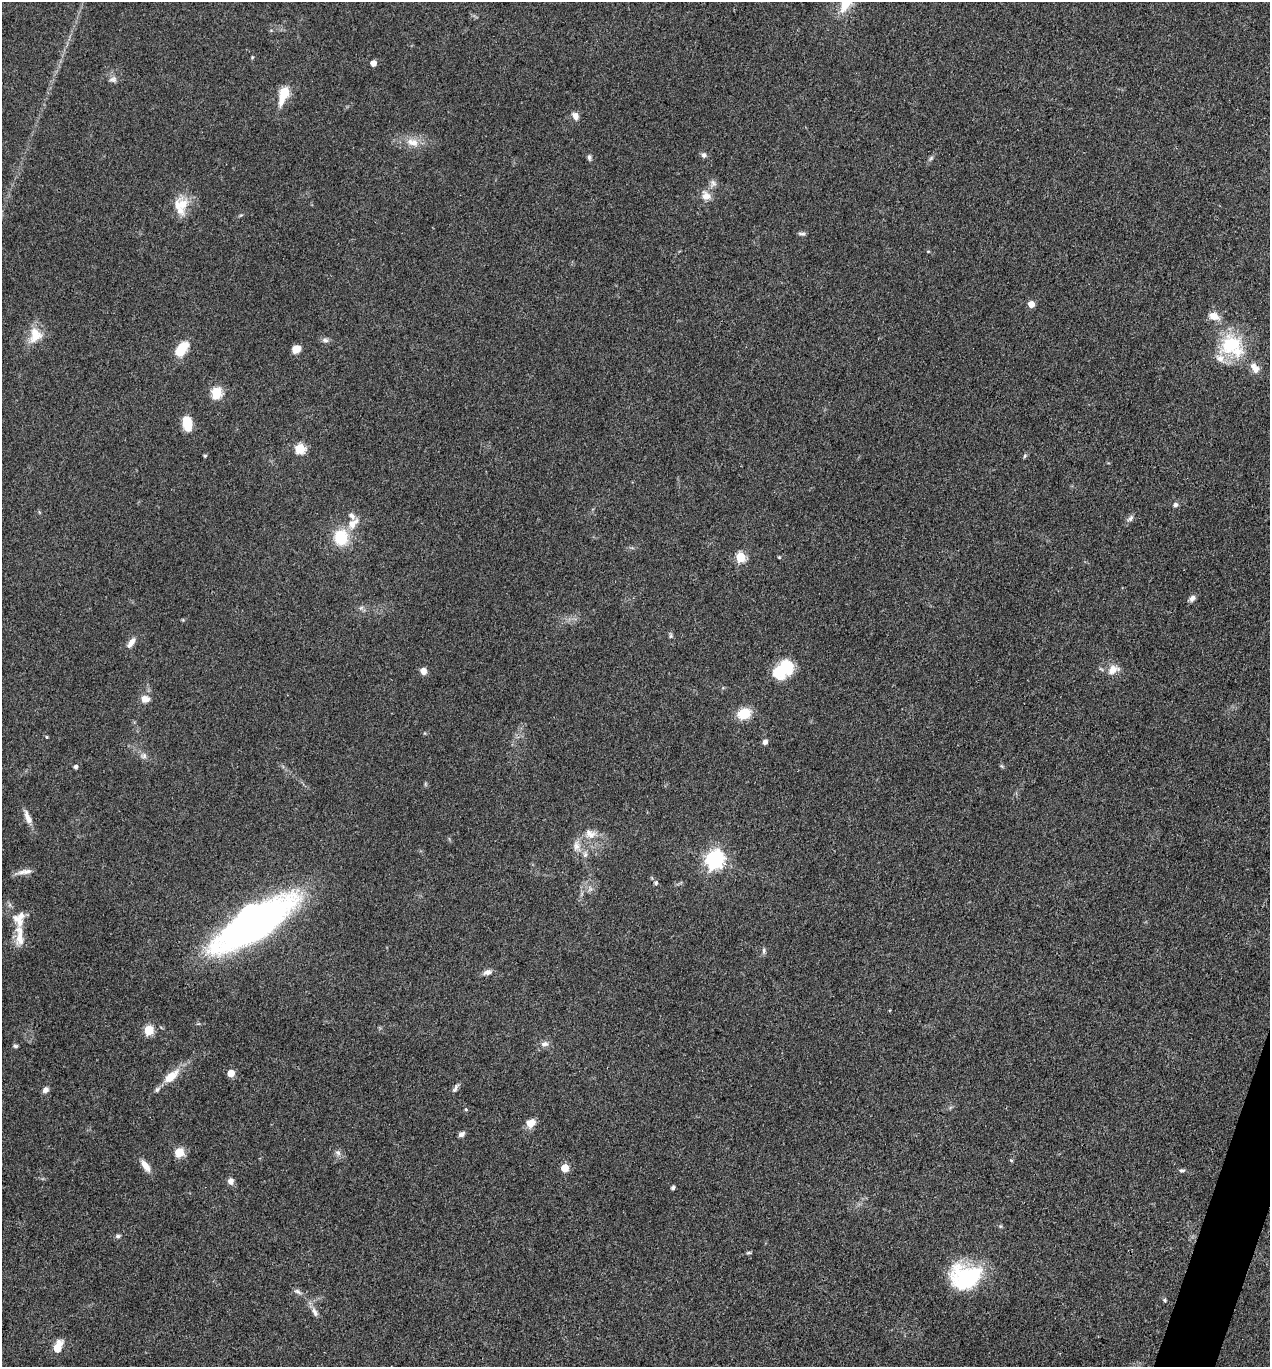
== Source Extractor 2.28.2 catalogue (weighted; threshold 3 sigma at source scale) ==
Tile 6 of 4 x 4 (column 2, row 2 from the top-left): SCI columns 1536-2803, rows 2731-4095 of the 5474 x 5460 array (HDU 1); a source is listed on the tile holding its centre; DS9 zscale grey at full resolution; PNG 1272 x 1369 px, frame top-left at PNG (2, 2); no overlay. Shown black and unused: <1% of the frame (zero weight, under 3 of 4 exposures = <1% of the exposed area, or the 3 px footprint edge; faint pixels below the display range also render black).
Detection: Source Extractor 2.28.2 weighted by HDU 2 'WHT'; one run over the whole footprint, this tile lists its part. Background 0.0922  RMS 0.0059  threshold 0.0264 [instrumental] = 3 sigma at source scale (4.5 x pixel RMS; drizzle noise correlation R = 1.50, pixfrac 1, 0.05/0.05 arcsec/px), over >= 5 px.
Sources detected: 90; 8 inside a brighter listed object's ellipse — not listed separately; the other 82 listed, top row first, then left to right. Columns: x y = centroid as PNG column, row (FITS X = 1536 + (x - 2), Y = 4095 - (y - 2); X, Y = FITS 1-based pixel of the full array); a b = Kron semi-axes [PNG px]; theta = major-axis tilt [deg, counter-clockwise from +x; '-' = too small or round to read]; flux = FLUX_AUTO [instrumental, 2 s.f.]
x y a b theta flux
845 3 20 10 63 15
252 57 5 4 - 0.54
373 63 5 4 - 5.1
113 79 11 8 2 2.3
284 93 10 5 71 35
575 116 8 6 -65 3.7
412 142 19 10 -18 7.3
704 155 7 7 - 1.6
589 158 9 5 -84 1.3
931 158 7 4 45 1.1
713 183 10 8 -67 2.3
706 196 13 11 -61 5.2
181 204 23 18 21 12
802 234 11 3 0 1.2
928 251 5 3 - 0.51
1031 304 5 5 - 7.4
1214 316 16 10 -23 5.4
35 335 19 15 81 11
325 340 10 6 -2 1.9
1230 345 27 21 39 32
182 349 19 10 52 13
296 349 9 7 38 5.7
1255 368 14 9 -56 5.1
216 393 6 5 - 43
187 423 17 10 -83 9.3
300 449 5 5 - 32
205 456 4 4 - 0.85
1025 456 6 4 62 0.91
1175 504 6 6 - 1.4
1131 518 9 5 53 1.8
352 524 14 11 -84 6.1
341 537 15 14 - 20
741 557 5 5 - 30
779 557 5 4 - 0.54
1192 598 8 6 45 2.5
671 636 8 5 -85 1.1
131 642 14 6 56 3.7
784 669 23 15 39 24
1113 670 16 10 22 5.9
423 671 8 7 - 3.3
145 699 11 9 -5 4.4
744 714 14 10 20 13
46 737 4 3 - 0.67
765 742 5 5 - 2.5
144 756 8 7 - 2.1
76 767 4 4 - 1.6
28 817 20 7 -67 4.6
591 835 15 9 29 5.5
576 846 15 9 -89 4.4
585 855 8 6 73 1.8
714 860 7 7 - 240
27 871 14 8 1 3.5
656 883 7 6 - 1.1
19 919 23 15 80 10
254 924 62 23 33 360
764 951 8 4 89 1.2
487 972 10 7 16 2.8
149 1030 5 5 - 27
545 1044 11 7 0 2.6
15 1046 6 4 -1 0.97
231 1073 5 5 - 12
171 1076 23 10 41 10
455 1088 12 5 69 1.8
45 1090 8 6 47 2.3
466 1109 4 4 - 0.68
531 1123 11 8 36 6
461 1134 8 5 27 1.8
179 1152 5 5 - 25
338 1153 9 6 -42 1.9
1011 1160 4 4 - 0.71
145 1166 17 7 -54 5.2
565 1168 5 5 - 16
1182 1170 9 4 -4 1.2
231 1181 8 7 - 2.7
673 1188 4 3 - 1.4
118 1236 6 5 - 1.2
748 1253 7 3 -7 0.75
966 1277 34 25 7 52
298 1291 11 6 -30 1.9
1165 1300 6 5 - 0.86
315 1312 13 7 -63 3.1
58 1347 15 8 68 7.7
Isophote crosses this tile's border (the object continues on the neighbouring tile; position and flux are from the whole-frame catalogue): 1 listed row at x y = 845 3